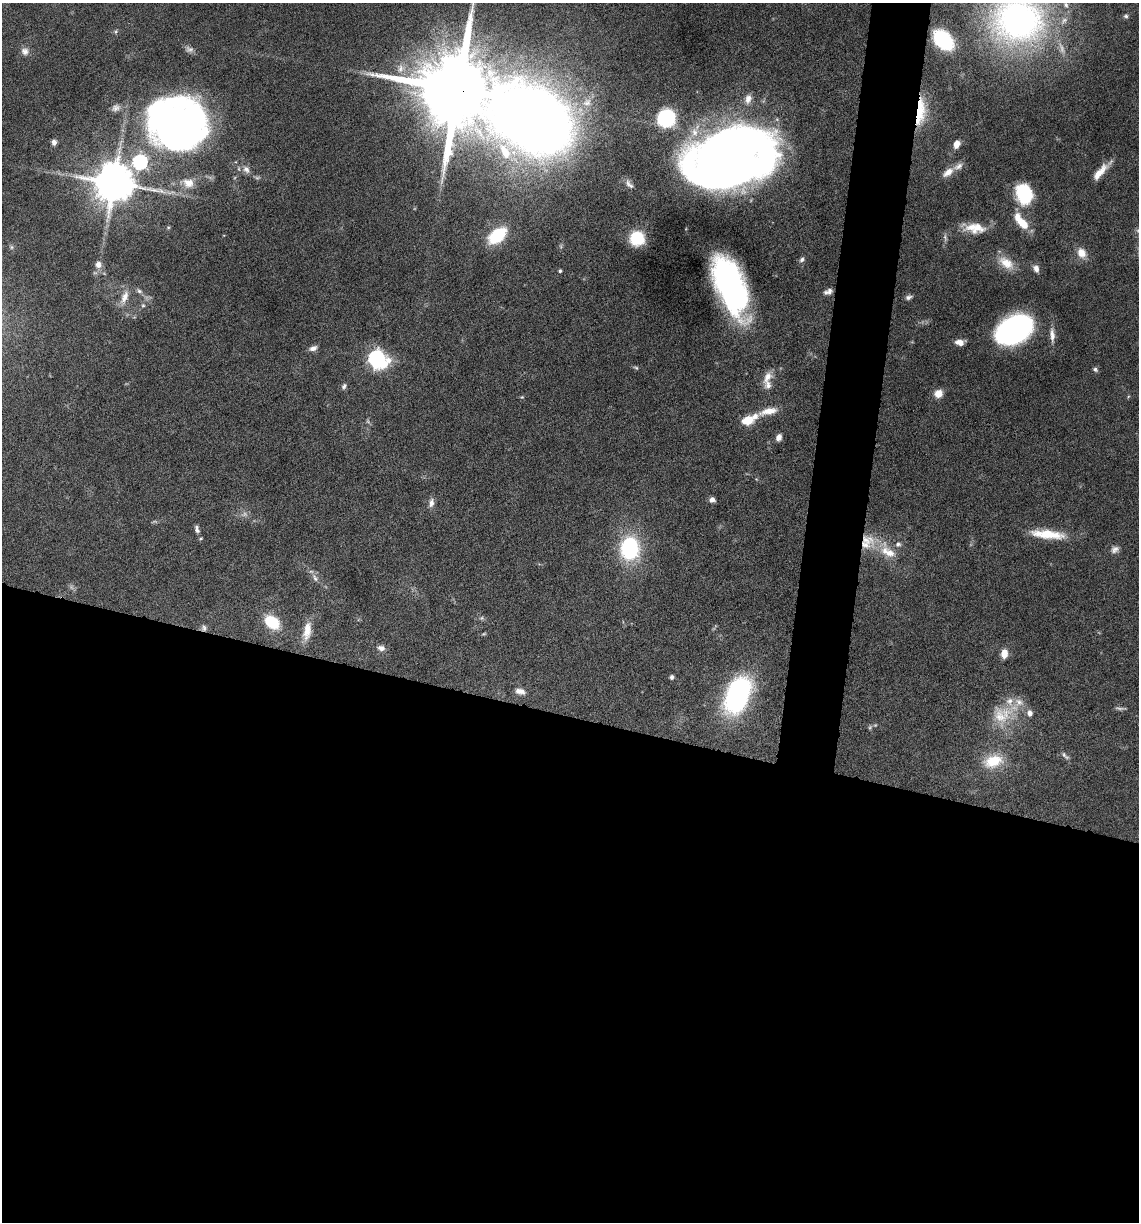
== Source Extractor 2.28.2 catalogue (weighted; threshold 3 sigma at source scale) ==
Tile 14 of 4 x 4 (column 2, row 4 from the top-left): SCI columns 1374-2510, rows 1-1220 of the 4903 x 4881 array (HDU 1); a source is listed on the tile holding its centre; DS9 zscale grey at full resolution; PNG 1141 x 1224 px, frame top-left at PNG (2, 3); no overlay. Shown black and unused: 45% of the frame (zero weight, under 10 of 20 exposures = <1% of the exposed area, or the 3 px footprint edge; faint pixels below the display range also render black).
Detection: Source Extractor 2.28.2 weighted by HDU 2 'WHT'; one run over the whole footprint, this tile lists its part. Background 0.0404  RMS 0.0025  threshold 0.0103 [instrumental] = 3 sigma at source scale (4.09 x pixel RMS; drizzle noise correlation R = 1.36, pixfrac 0.8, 0.05/0.05 arcsec/px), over >= 5 px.
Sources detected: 107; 11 too faint to see at this stretch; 2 inside a brighter object's white glare — not listed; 16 inside a brighter listed object's ellipse — not listed separately; the other 78 listed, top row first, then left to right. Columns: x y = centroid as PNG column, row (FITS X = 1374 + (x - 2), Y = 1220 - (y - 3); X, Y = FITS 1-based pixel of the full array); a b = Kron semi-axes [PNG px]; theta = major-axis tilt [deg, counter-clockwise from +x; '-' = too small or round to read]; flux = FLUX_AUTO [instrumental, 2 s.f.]
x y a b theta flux
1126 16 7 6 - 0.54
1018 20 57 52 -2 100
116 32 7 6 - 0.45
943 40 18 11 -45 27
25 51 11 10 - 1.5
401 68 14 12 47 2.7
458 89 17 14 -14 4900
748 99 15 10 74 2.1
116 108 12 9 23 1.2
921 112 36 12 84 8.6
666 118 11 10 - 34
535 121 93 56 -28 490
176 128 63 55 21 120
54 142 6 5 - 1
957 144 8 6 67 2
727 157 72 41 13 320
246 169 12 9 -50 1.4
948 172 15 8 37 2.3
1099 173 29 6 45 3.4
113 183 12 11 - 1000
188 183 20 14 -13 3.9
629 184 15 7 -49 1.3
1024 194 22 17 -70 13
1023 224 16 9 -46 4.7
972 227 27 15 -4 4.5
497 236 23 14 41 12
945 237 12 5 -81 0.72
637 238 12 12 - 12
11 247 7 5 -23 0.47
1082 253 13 10 -62 2.8
802 259 8 6 55 0.74
1006 263 24 13 -36 4.5
98 264 9 9 - 1.5
1036 269 10 7 -67 1.3
560 271 4 4 - 0.45
730 285 56 24 -69 65
139 291 10 6 -30 0.81
829 291 9 6 -87 0.84
124 297 23 9 71 2.9
909 297 8 5 20 0.76
143 305 8 6 76 0.68
1014 330 26 18 29 79
1052 335 22 7 -86 2
960 342 9 6 -1 2
313 348 10 6 16 1.2
376 358 9 8 - 84
636 368 7 4 -38 0.39
1095 369 6 5 - 0.59
767 377 21 10 58 2.8
344 386 8 6 67 0.69
938 394 9 8 - 2.8
522 397 5 5 - 0.3
1128 397 5 3 - 0.25
769 411 26 8 14 4
748 420 9 6 24 11
779 437 8 6 69 1.4
756 479 5 4 - 0.23
712 500 6 6 - 1
431 503 12 7 78 1.3
197 529 11 5 -78 0.85
1048 534 40 10 -6 7.7
201 538 6 5 - 0.35
866 540 43 15 -3 8.5
630 548 24 19 84 23
1115 549 12 9 23 1.2
315 578 13 7 -56 1.4
482 618 6 5 - 0.48
272 622 16 11 -40 9
204 628 9 7 -76 0.74
307 631 26 10 80 3.9
381 648 10 7 -14 1.3
1004 654 10 7 84 2.7
672 677 5 4 - 0.59
520 691 14 8 -15 1.6
738 696 34 20 66 47
1003 714 41 25 35 9.9
1065 756 14 5 -43 0.81
993 761 26 16 16 7.4
Overlapping masked pixels (flux is a lower limit): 5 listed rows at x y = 458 89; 921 112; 535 121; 866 540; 204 628
Isophote crosses this tile's border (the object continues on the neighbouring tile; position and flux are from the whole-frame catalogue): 2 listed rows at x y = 1018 20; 535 121